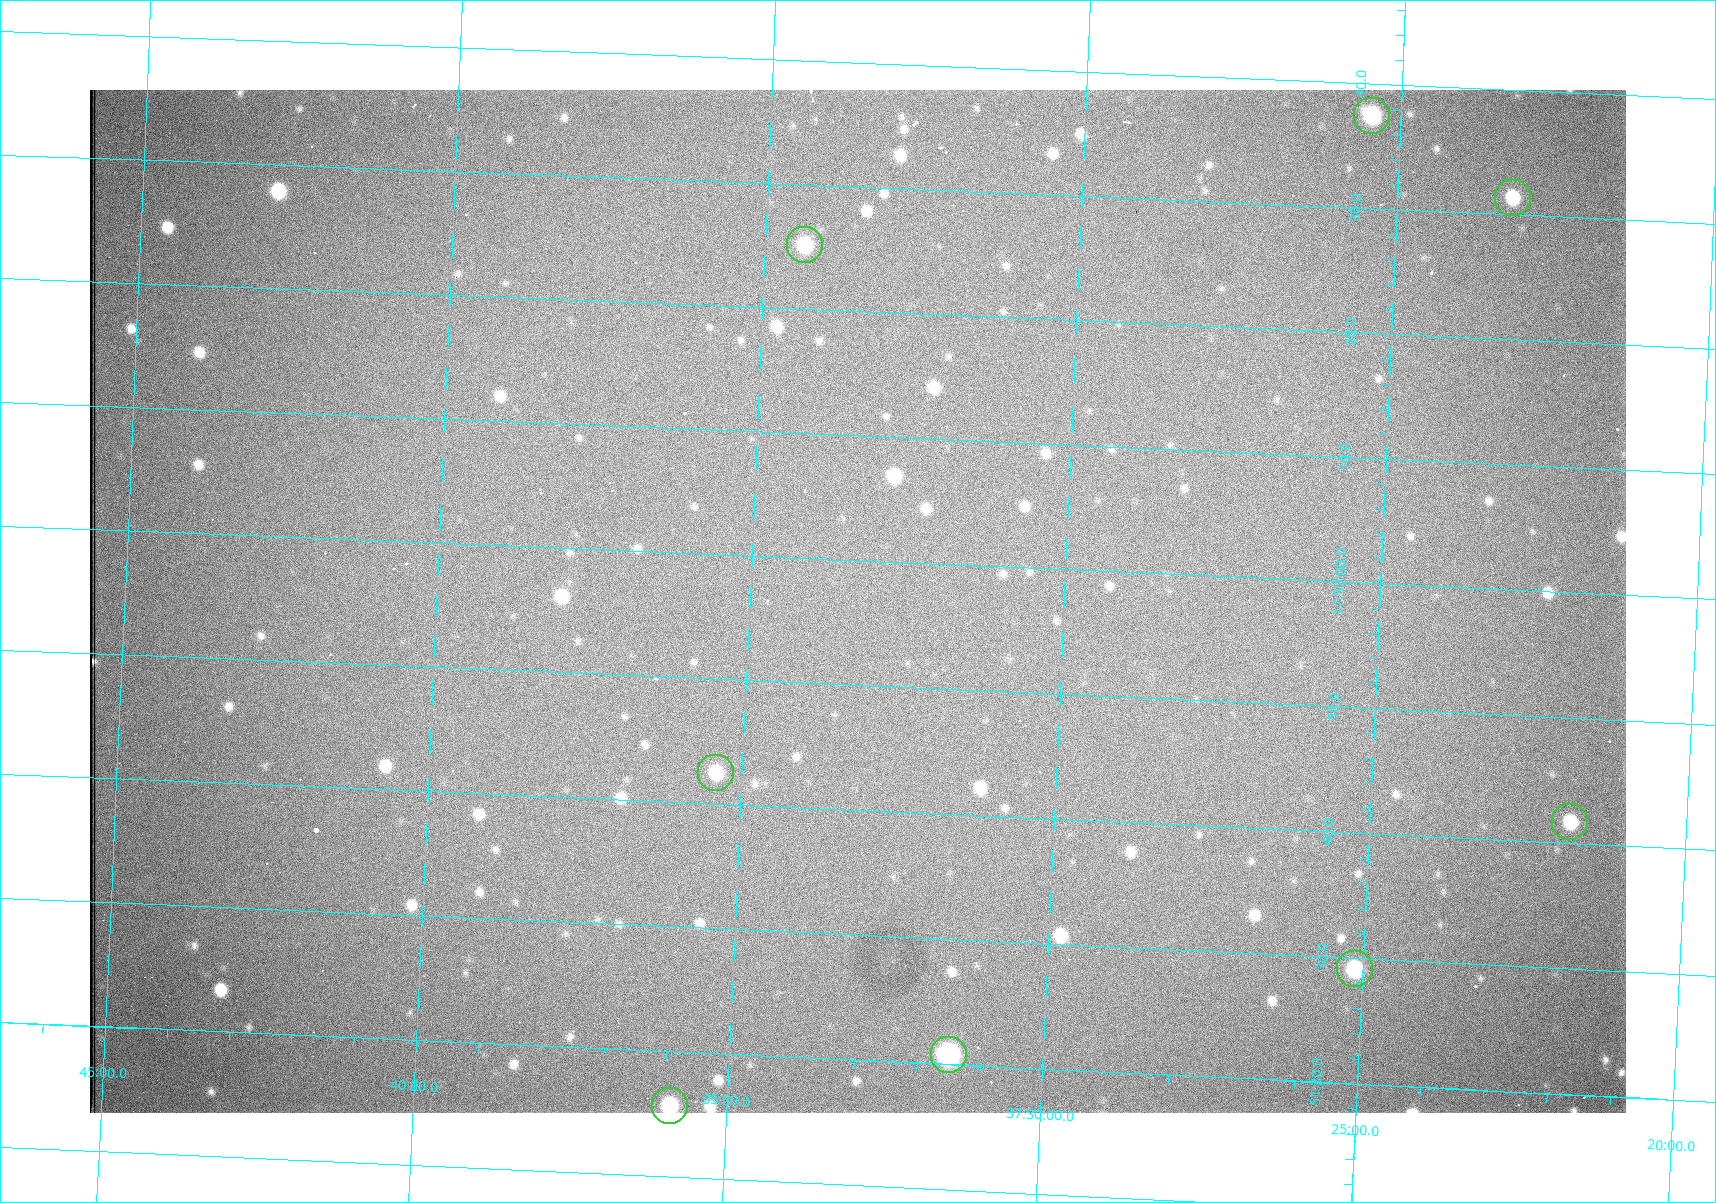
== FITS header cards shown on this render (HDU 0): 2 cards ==
NAXIS1  =                 1536 /fastest changing axis
NAXIS2  =                 1023 /next to fastest changing axis

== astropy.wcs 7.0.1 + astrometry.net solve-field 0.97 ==
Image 1536 x 1023 px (HDU 0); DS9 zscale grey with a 90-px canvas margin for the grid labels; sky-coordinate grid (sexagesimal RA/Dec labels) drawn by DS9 from the SOLVED WCS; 8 Tycho-2 reference stars matched to detected sources circled (green)
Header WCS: RA---TAN/DEC--TAN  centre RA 17:51:57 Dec +37:33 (267.99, +37.55 deg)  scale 0.957 arcsec/px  FOV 24.5' x 16.3'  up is +87 deg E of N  parity flipped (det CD > 0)
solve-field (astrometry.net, Tycho-2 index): VERIFIED the header's WCS against the Tycho-2 star catalogue (8 matches, 0 conflicts) and refined it, rather than solving blind
Solved WCS: RA---TAN-SIP/DEC--TAN-SIP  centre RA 17:51:57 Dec +37:33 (267.99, +37.55 deg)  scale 0.956 arcsec/px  FOV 24.5' x 16.3'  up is +87 deg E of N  parity flipped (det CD > 0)
The solver's refit moves the header's centre by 0.61 arcsec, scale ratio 0.9981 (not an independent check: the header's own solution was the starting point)
Tycho-2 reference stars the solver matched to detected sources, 8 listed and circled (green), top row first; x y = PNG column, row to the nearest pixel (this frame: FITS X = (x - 90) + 1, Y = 1023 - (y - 90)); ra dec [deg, ICRS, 3 dp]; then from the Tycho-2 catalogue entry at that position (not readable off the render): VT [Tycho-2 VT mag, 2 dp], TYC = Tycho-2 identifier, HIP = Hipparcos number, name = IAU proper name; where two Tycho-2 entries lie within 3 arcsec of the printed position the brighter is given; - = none
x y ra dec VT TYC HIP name
1372 116 268.156 +37.424 11.25 2620-712-1 - -
1513 198 268.131 +37.386 12.62 2620-526-1 - -
805 245 268.105 +37.573 11.82 3089-995-1 - -
716 773 267.927 +37.590 11.84 3089-1137-1 - -
1570 822 267.924 +37.364 11.94 2620-391-1 - -
1355 969 267.871 +37.419 11.35 2620-812-1 - -
949 1055 267.836 +37.525 9.96 3089-889-1 - -
670 1106 267.815 +37.598 11.54 3089-1081-1 - -